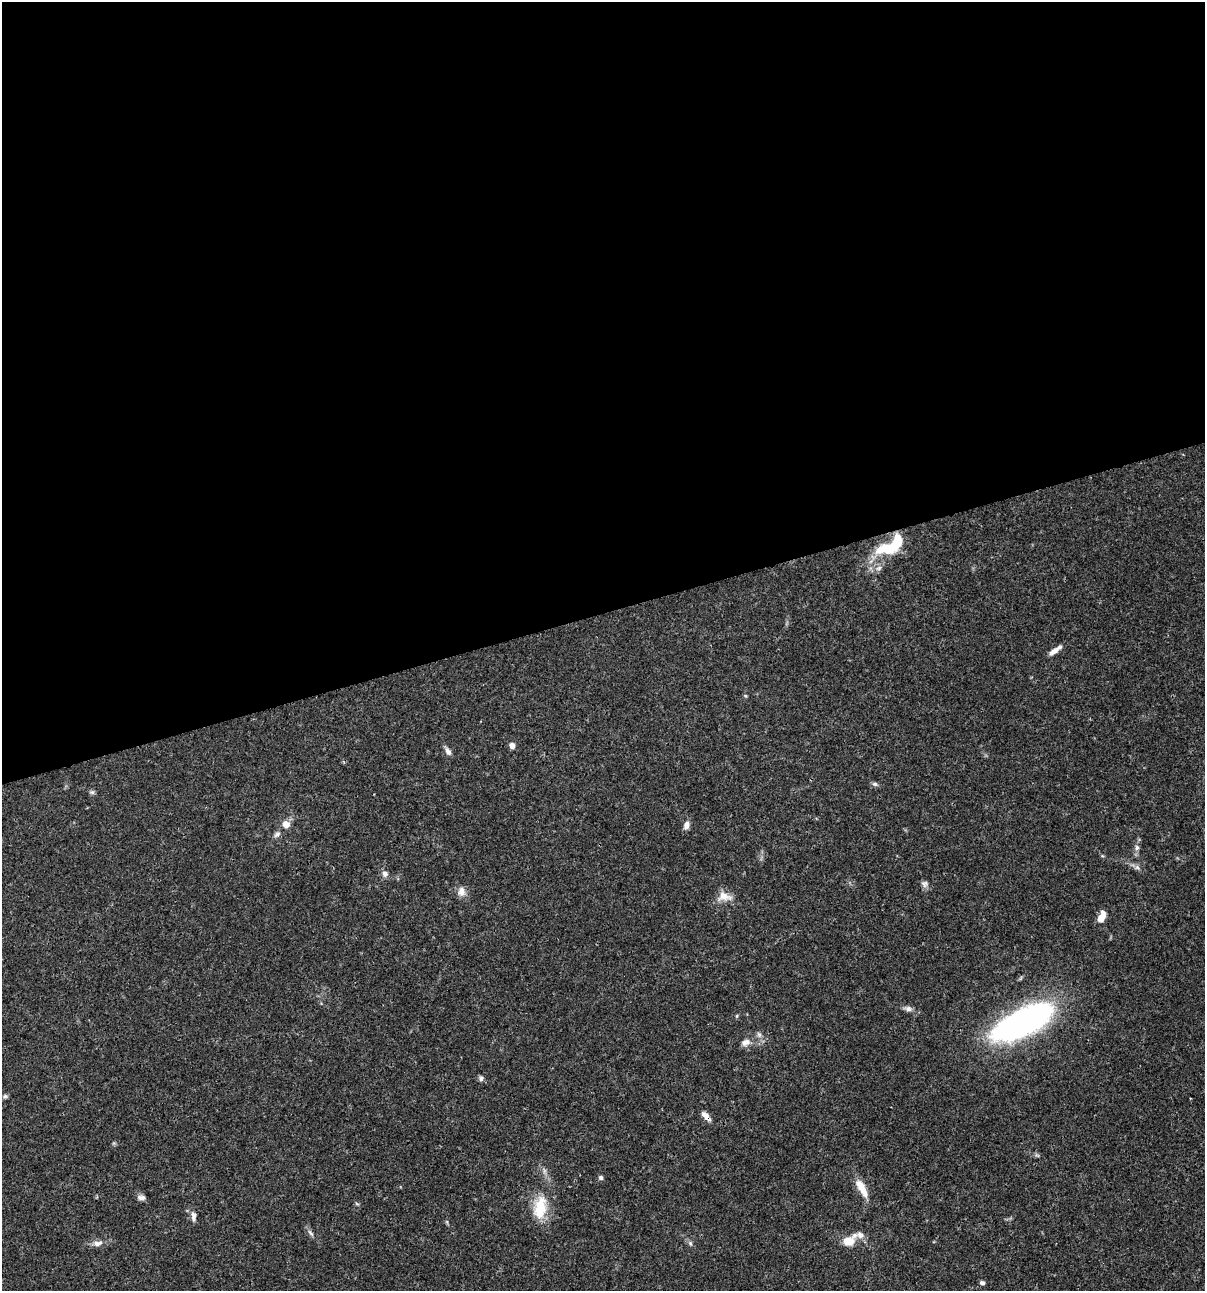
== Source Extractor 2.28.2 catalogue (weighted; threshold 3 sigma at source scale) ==
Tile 2 of 4 x 4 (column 2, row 1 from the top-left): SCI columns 1306-2508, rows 3869-5157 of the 4962 x 5160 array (HDU 1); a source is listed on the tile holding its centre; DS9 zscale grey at full resolution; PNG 1207 x 1293 px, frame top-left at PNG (2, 2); no overlay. Shown black and unused: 47% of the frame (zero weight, under 3 of 4 exposures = <1% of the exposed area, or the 3 px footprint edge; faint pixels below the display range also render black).
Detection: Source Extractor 2.28.2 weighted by HDU 2 'WHT'; one run over the whole footprint, this tile lists its part. Background 0.0315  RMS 0.002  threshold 0.00908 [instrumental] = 3 sigma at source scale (4.5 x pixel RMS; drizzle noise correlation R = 1.50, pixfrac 1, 0.0396/0.0396 arcsec/px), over >= 5 px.
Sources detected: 40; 1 inside a brighter object's white glare — not listed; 2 inside a brighter listed object's ellipse — not listed separately; the other 37 listed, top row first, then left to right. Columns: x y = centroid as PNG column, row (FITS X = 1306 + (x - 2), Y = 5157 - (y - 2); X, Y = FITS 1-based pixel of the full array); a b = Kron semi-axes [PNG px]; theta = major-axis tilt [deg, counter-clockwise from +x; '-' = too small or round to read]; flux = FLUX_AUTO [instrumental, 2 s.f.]
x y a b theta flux
896 543 23 11 54 9
879 568 9 6 18 0.79
1054 651 13 6 37 1.2
746 696 5 3 - 0.23
512 746 8 6 -73 0.86
448 751 12 6 -58 0.85
875 784 8 6 -14 0.47
92 792 6 6 - 0.43
286 824 9 9 - 1.7
686 825 10 7 71 1.1
277 834 10 6 44 0.73
1137 848 8 6 89 0.63
1137 867 7 6 - 0.57
385 874 9 7 -65 0.93
924 884 9 8 - 0.72
461 891 13 10 -86 1.5
724 896 19 11 -11 2.4
1102 917 12 6 69 2.4
908 1009 12 7 -11 0.85
737 1016 6 4 88 0.22
1024 1022 59 20 26 80
759 1034 9 6 -63 0.65
745 1042 12 9 21 1.3
481 1078 7 6 - 0.51
5 1096 7 6 - 0.44
706 1116 14 6 -47 1.3
601 1178 6 6 - 0.45
862 1188 26 9 -61 3.2
141 1197 10 6 -9 0.79
357 1204 6 4 -20 0.26
540 1208 31 17 82 7
193 1216 15 6 -85 1
311 1233 11 5 -51 0.66
849 1241 19 12 36 3.2
97 1243 13 7 11 1.3
690 1243 6 5 - 0.4
982 1283 6 5 - 0.55
Overlapping masked pixels (flux is a lower limit): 1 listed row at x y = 706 1116